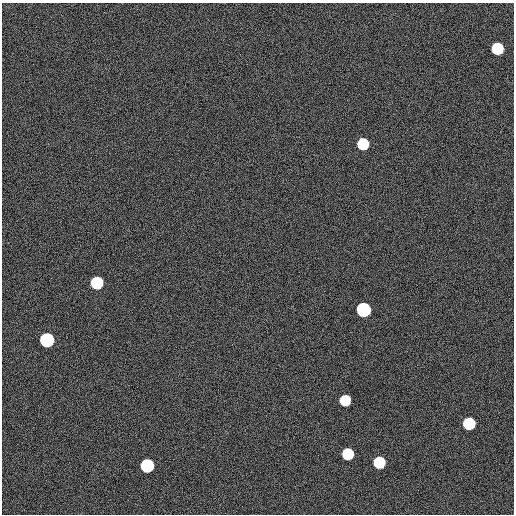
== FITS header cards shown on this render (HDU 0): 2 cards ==
NAXIS1  =                  512
NAXIS2  =                  512

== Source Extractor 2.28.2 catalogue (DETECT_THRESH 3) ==
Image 512 x 512 px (HDU 0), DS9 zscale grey, 1 PNG px = 1 image px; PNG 516 x 516 px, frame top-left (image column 1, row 512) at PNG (2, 3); no overlay
Background 275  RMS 10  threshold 30.5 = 3 sigma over >= 5 px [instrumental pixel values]
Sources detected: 10; all 10 listed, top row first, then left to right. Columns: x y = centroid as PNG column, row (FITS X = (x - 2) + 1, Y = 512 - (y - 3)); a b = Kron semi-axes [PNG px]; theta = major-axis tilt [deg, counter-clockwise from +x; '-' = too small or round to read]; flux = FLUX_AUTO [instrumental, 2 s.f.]
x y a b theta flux
497 49 8 8 - 56000
363 144 8 7 - 48000
97 283 8 8 - 77000
363 310 8 8 - 220000
47 340 8 8 - 210000
345 400 7 7 - 33000
469 423 8 8 - 68000
348 454 8 7 - 40000
379 462 8 8 - 50000
147 466 8 8 - 130000